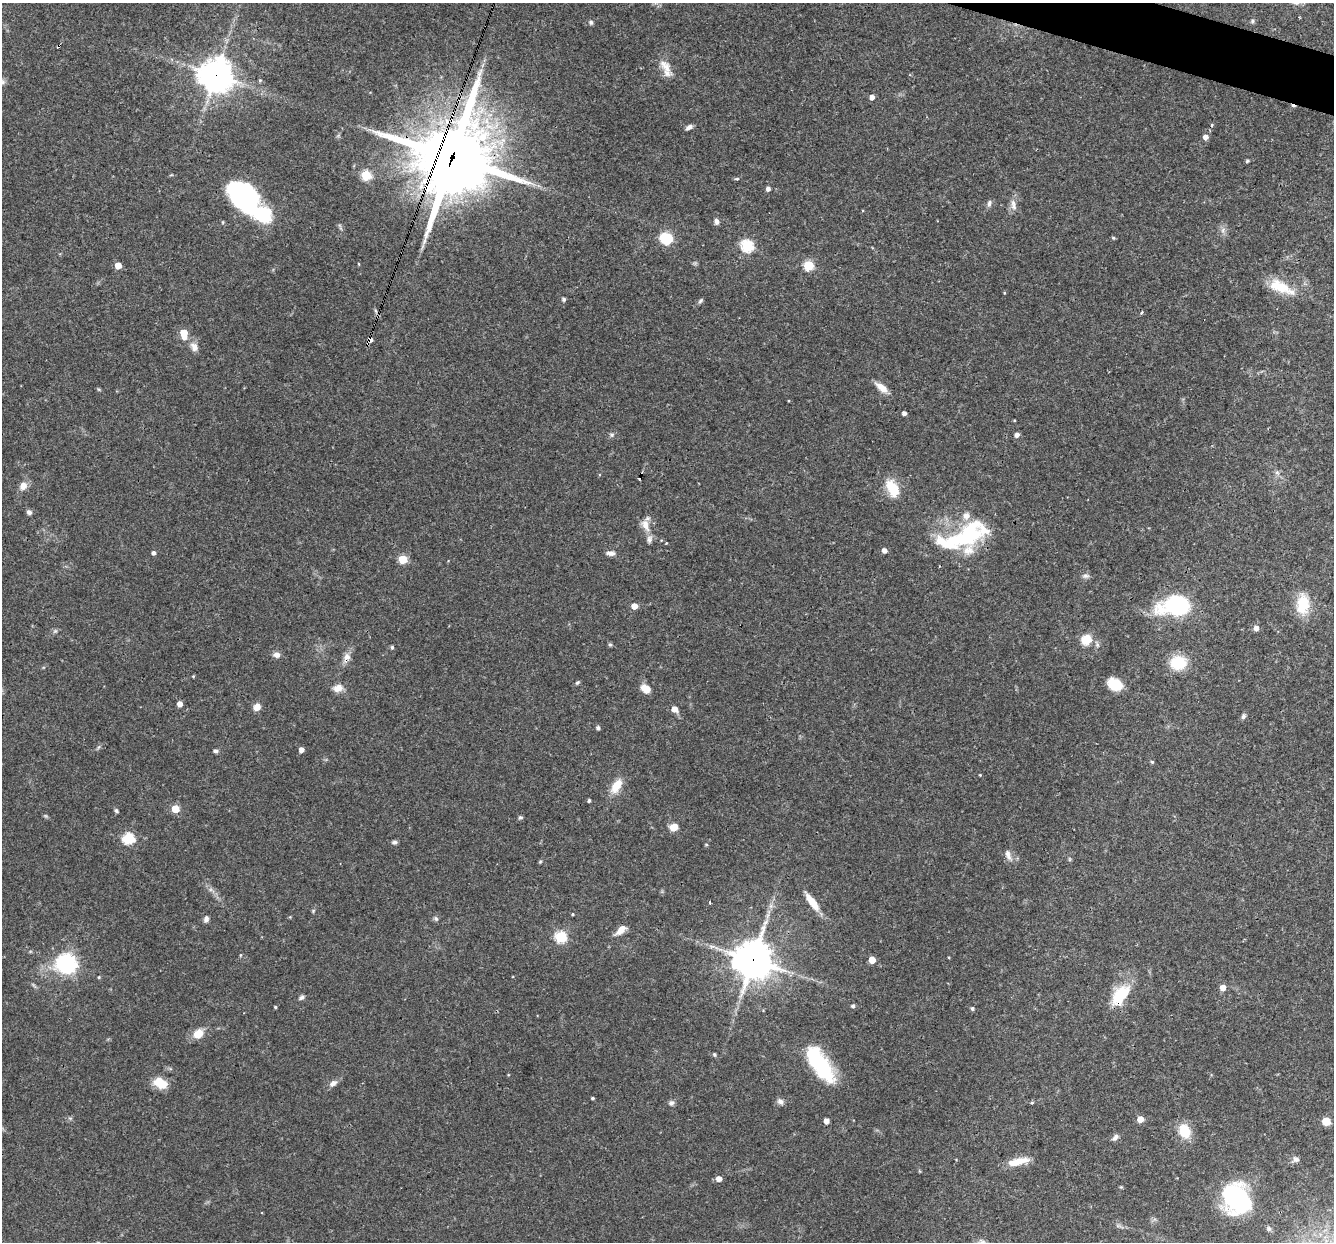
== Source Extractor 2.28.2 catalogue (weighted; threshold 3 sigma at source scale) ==
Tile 10 of 4 x 4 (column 2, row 3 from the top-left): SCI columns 1333-2664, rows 1497-2736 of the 5329 x 5346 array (HDU 1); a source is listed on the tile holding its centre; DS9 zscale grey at full resolution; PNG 1336 x 1244 px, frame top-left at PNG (2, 3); no overlay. Shown black and unused: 1% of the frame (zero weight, under 3 of 4 exposures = <1% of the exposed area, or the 3 px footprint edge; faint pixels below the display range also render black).
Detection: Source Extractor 2.28.2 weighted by HDU 2 'WHT'; one run over the whole footprint, this tile lists its part. Background 0.0579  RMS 0.0033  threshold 0.0147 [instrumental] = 3 sigma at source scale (4.5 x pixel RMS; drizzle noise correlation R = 1.50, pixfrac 1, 0.05/0.05 arcsec/px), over >= 5 px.
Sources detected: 137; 1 too faint to see at this stretch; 2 inside a brighter object's white glare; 5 cosmic-ray / hot-pixel residue — not listed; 6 inside a brighter listed object's ellipse — not listed separately; the other 123 listed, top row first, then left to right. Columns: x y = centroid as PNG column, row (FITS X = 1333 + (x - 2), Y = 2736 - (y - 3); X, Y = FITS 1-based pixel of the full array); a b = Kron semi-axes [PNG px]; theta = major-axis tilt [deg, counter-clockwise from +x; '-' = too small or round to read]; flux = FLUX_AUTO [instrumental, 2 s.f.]
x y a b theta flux
1252 21 6 5 - 0.62
591 22 6 5 - 0.64
665 66 24 10 -50 4
216 75 11 11 - 490
260 80 5 4 - 0.39
2 82 7 7 - 0.91
872 97 5 4 - 1.7
689 127 8 5 30 1.2
1205 137 5 5 - 2
452 157 30 27 67 2400
1247 161 4 4 - 0.49
366 175 5 5 - 20
737 179 7 3 8 0.44
768 189 5 5 - 1.2
243 197 37 23 -51 53
989 203 10 5 84 0.91
1014 207 10 7 -60 1.6
717 222 7 5 -87 1.1
1223 230 9 4 88 1
666 238 9 8 - 14
1113 238 5 4 - 0.46
747 246 6 6 - 34
359 264 4 3 - 0.24
118 265 5 5 - 4.8
808 265 5 5 - 19
1280 286 30 14 -23 9.2
564 299 5 5 - 0.61
700 301 8 5 42 0.6
1141 313 5 3 - 0.48
184 333 7 5 -83 8.9
370 340 5 4 - 2.1
194 347 14 9 -63 2.2
882 388 17 7 -39 3.3
904 413 4 4 - 1.2
612 435 7 6 - 0.7
1017 435 5 4 - 1.4
1277 472 6 6 - 0.79
23 486 10 8 56 2.6
892 488 22 12 -63 7.9
29 512 6 5 - 0.98
645 525 18 9 -65 3.3
963 537 65 24 23 36
884 550 5 5 - 1.6
154 553 4 4 - 1
611 553 10 6 0 1.6
403 559 5 5 - 14
1086 576 10 7 5 1
1303 604 24 14 84 9.7
1176 605 23 13 7 47
634 606 5 4 - 3.5
1256 628 5 5 - 1.8
55 631 6 5 - 0.57
1086 640 13 11 49 5.2
610 645 5 5 - 0.49
392 647 4 4 - 0.55
277 655 9 7 -6 1.6
347 657 15 9 73 2.3
1178 663 18 14 6 10
193 676 4 3 - 0.29
577 683 7 4 40 0.5
1115 685 12 9 -26 11
338 688 12 9 14 2.6
645 688 11 8 -37 3.4
180 704 4 4 - 2.1
257 707 8 7 - 2.7
674 709 6 6 - 2.4
1243 716 7 5 71 0.87
598 728 4 4 - 0.88
301 750 4 4 - 1.9
215 751 7 4 -7 0.74
1152 762 4 4 - 0.49
980 775 4 3 - 0.28
616 786 19 10 56 5.2
589 800 3 3 - 0.64
175 809 5 5 - 8.4
116 811 6 4 -46 0.55
520 817 5 5 - 0.59
674 827 8 7 - 3.9
128 838 6 6 - 30
394 842 7 5 5 0.79
706 844 4 4 - 0.36
1008 855 15 7 -70 1.9
1069 859 6 4 -72 0.38
540 862 5 4 - 0.35
710 902 3 2 - 0.49
812 902 26 8 -53 5.2
771 906 7 5 89 0.99
313 911 5 4 - 0.38
572 914 3 3 - 0.34
290 917 4 4 - 0.3
436 918 7 5 -68 0.63
206 919 8 5 72 1.2
621 930 15 7 42 2.8
560 937 6 6 - 31
753 960 13 13 - 740
872 960 5 5 - 4.8
66 963 8 8 - 140
99 977 4 4 - 0.33
1223 988 5 5 - 3
1120 995 31 16 54 12
301 998 8 5 32 0.81
853 1006 5 5 - 0.58
275 1007 3 3 - 0.42
972 1008 4 4 - 0.72
198 1034 12 10 46 4.2
714 1054 5 4 - 0.44
820 1062 35 21 -75 16
160 1083 17 12 -27 5.5
333 1083 11 7 37 1.7
593 1098 3 3 - 0.48
780 1101 9 7 -37 1.3
672 1103 8 7 - 0.98
1032 1103 5 4 - 0.4
1140 1119 5 5 - 3.7
826 1121 4 4 - 2
1326 1121 5 5 - 11
1184 1131 12 9 -65 10
1115 1137 9 6 47 1.2
1296 1159 8 7 - 1.2
1018 1162 26 8 13 6
719 1179 5 5 - 2.6
1121 1187 4 4 - 0.33
1237 1199 28 24 -60 44
Overlapping masked pixels (flux is a lower limit): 6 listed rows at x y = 216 75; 452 157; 370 340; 347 657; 753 960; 1120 995
Isophote crosses this tile's border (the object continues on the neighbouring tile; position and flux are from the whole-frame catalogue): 1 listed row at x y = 2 82